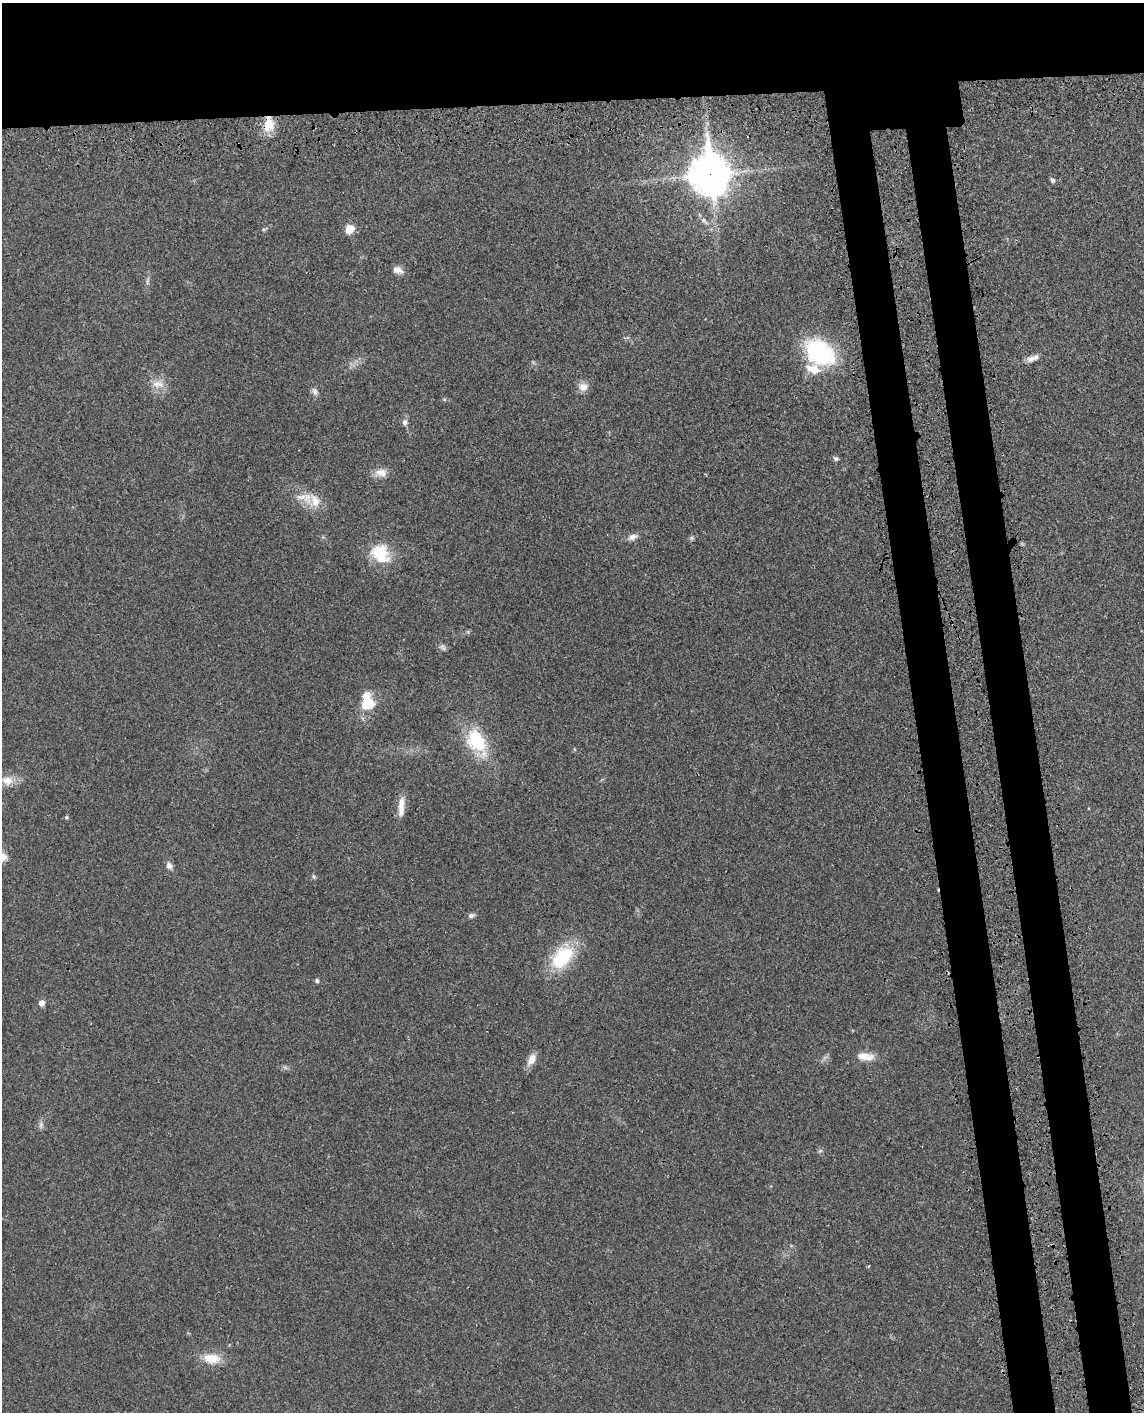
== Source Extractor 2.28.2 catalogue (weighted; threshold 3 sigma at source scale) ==
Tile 2 of 4 x 3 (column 2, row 1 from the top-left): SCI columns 1226-2367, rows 3029-4438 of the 4736 x 4749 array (HDU 1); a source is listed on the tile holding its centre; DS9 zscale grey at full resolution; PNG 1146 x 1414 px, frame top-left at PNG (2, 3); no overlay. Shown black and unused: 14% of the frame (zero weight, under 3 of 4 exposures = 8% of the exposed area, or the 3 px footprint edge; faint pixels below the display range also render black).
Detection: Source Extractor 2.28.2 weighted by HDU 2 'WHT'; one run over the whole footprint, this tile lists its part. Background 0.0214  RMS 0.0035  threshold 0.0155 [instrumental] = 3 sigma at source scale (4.5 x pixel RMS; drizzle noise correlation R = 1.50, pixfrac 1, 0.05/0.05 arcsec/px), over >= 5 px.
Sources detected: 42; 2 too faint to see at this stretch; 1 cosmic-ray / hot-pixel residue — not listed; the other 39 listed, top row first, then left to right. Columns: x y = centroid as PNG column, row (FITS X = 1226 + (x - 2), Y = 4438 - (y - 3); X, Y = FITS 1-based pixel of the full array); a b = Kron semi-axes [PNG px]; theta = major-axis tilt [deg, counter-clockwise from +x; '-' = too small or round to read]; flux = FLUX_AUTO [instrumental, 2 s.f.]
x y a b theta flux
269 124 20 12 89 6.9
710 174 16 13 -83 770
1052 180 6 5 - 1
704 221 11 6 -41 1.4
264 229 6 4 19 0.45
349 229 12 9 52 3.8
398 270 14 8 -19 2.4
820 353 24 17 -34 47
1031 358 13 8 14 2.1
813 369 21 12 -18 6.3
158 384 18 10 -6 4
583 387 12 11 - 2.6
315 391 11 7 -74 1.5
444 399 6 4 -19 0.47
405 422 8 7 - 1.3
836 458 7 6 - 0.86
381 473 17 11 -2 3.3
315 501 21 18 -48 7.1
632 537 13 7 17 2
692 538 6 5 - 0.64
380 554 26 21 -44 12
443 647 9 7 -39 1
368 702 21 15 -81 11
477 742 32 18 -58 20
7 780 18 13 -7 4.8
401 807 28 8 87 4.1
66 817 5 4 - 0.51
2 857 11 9 4 4.2
169 866 9 7 -63 1.7
314 877 7 4 -59 0.54
471 916 9 6 19 0.98
562 957 28 18 46 22
317 981 6 4 -74 0.59
42 1003 7 7 - 1.8
865 1056 23 10 -6 4.4
532 1059 16 9 61 3.2
41 1125 10 6 -88 1.2
820 1151 6 4 18 0.55
211 1358 22 13 -7 6.7
Overlapping masked pixels (flux is a lower limit): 2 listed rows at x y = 269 124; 710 174
Isophote crosses this tile's border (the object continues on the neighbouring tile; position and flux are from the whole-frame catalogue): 1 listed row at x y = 2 857